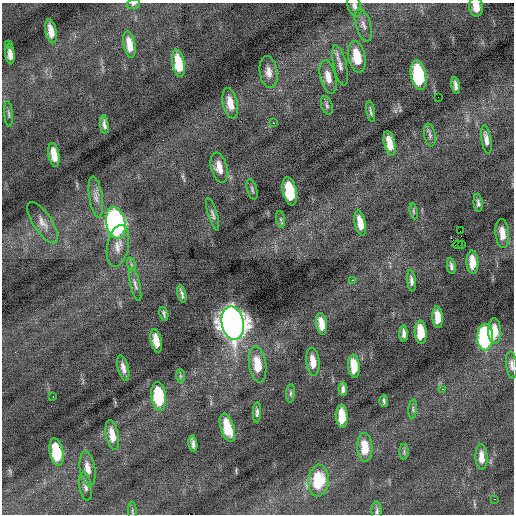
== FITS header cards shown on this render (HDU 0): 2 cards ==
NAXIS1  =                  512 / Axis length
NAXIS2  =                  512 / Axis length

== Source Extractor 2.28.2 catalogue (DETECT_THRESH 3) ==
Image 512 x 512 px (HDU 0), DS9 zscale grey, 1 PNG px = 1 image px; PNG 516 x 516 px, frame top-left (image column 1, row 512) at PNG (2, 3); each listed source drawn as its Kron ellipse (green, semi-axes under 4 px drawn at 4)
Background -0.14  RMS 0.74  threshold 2.23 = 3 sigma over >= 5 px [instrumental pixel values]
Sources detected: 86; all 86 listed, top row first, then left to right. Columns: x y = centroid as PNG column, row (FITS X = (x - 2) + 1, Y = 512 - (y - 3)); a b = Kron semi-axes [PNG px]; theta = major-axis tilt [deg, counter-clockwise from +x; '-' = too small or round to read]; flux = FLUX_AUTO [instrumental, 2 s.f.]
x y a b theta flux
133 4 7 5 15 97
354 6 11 6 -74 210
476 7 9 7 -80 550
363 25 17 7 -72 320
51 31 12 5 -79 550
9 44 3 2 - 72
129 45 13 6 -80 690
10 54 10 4 -83 380
357 57 16 8 -78 1200
178 63 14 6 -80 1400
340 65 20 6 -77 330
269 72 16 9 -82 460
418 75 15 7 -79 4300
328 77 17 7 -76 560
455 85 8 3 -79 180
438 97 2 2 - 57
230 103 15 7 -78 610
327 105 9 5 -71 120
371 112 10 3 -80 120
9 114 13 4 -85 120
273 123 3 2 - 240
104 124 9 3 -80 180
430 135 11 5 -81 170
486 139 14 5 -81 280
390 143 13 5 -78 610
54 155 12 5 -80 620
219 167 15 8 -75 560
252 189 10 5 -74 110
290 191 14 7 -78 2300
96 197 21 6 -81 360
478 203 9 4 -84 150
414 211 8 4 -81 76
213 214 16 4 -73 170
280 219 8 4 -80 100
43 223 24 9 -56 510
116 223 16 9 -79 16000
360 223 13 5 -78 600
461 231 2 2 - 210
502 233 14 7 -85 650
461 244 2 2 - 150
458 245 5 3 - 120
118 246 21 10 78 540
472 262 12 6 -87 670
131 264 7 4 -72 95
451 266 8 4 -82 150
352 280 2 2 - 230
411 281 11 4 -83 180
135 284 17 5 -77 190
182 294 9 3 -76 140
164 314 7 3 -76 100
437 317 11 5 -86 650
233 323 17 11 -79 70000
322 324 11 5 -80 620
494 331 13 6 -87 640
421 332 12 6 -87 1100
404 334 8 3 -87 200
485 337 13 8 -89 8000
156 341 12 5 -78 630
313 362 14 6 -84 610
258 364 18 8 -82 1000
512 365 14 5 -83 210
354 366 12 5 -86 930
123 368 13 5 -76 300
180 376 7 4 -89 94
343 389 7 4 -86 180
442 389 3 2 - 78
291 393 9 4 85 100
159 396 14 7 -83 2700
53 397 2 2 - 200
384 401 6 3 -88 95
413 409 10 3 86 94
257 412 10 4 88 150
342 416 12 5 -87 1100
227 428 14 7 -73 1300
112 435 15 6 -79 610
193 444 8 3 -82 190
365 447 14 7 -86 1000
56 452 14 6 -79 2000
404 452 8 4 -90 88
481 457 13 6 -87 450
88 469 17 7 -81 500
318 481 16 10 86 2200
86 486 14 6 -81 240
495 499 3 2 - 77
132 511 9 3 -85 76
377 511 9 5 -87 120
At the frame edge (FLAGS 8, measured only in part): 4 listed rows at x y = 133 4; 354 6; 476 7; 512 365